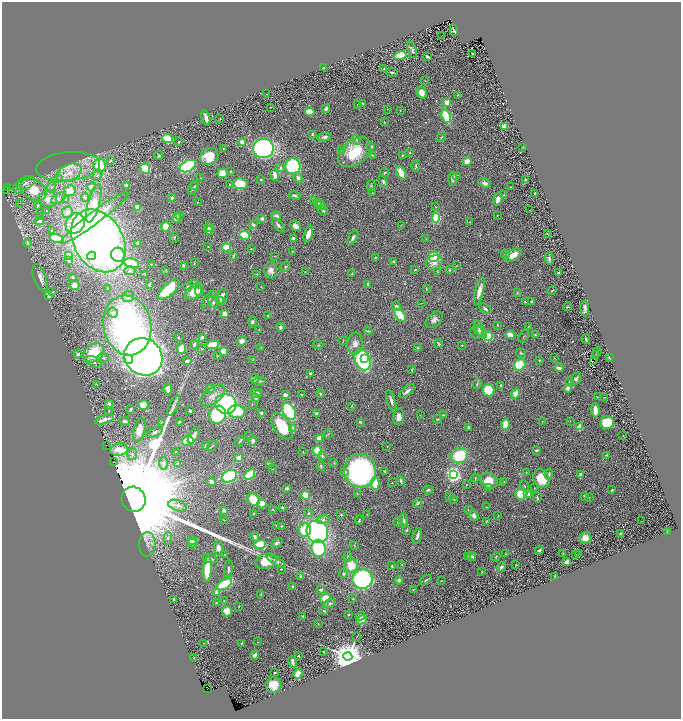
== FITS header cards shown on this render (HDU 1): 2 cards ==
NAXIS1  =                 1357
NAXIS2  =                 1433

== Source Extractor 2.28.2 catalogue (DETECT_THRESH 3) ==
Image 1357 x 1433 px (HDU 1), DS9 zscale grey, zoomed out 1/2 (1 PNG px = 2 x 2 image px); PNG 683 x 721 px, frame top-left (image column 1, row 1433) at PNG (2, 2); each listed source drawn as its Kron ellipse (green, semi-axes under 4 px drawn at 4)
Background 0.536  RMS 0.032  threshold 0.0963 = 3 sigma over >= 5 px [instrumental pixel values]
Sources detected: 519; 35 cannot appear on this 1/2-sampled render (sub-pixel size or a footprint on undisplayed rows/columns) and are neither listed nor drawn; the other 484 listed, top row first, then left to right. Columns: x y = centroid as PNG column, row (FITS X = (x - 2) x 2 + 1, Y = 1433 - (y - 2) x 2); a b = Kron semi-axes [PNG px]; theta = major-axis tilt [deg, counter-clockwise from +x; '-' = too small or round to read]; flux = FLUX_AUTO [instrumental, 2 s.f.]
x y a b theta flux
454 30 5 2 - 15
442 36 3 2 - 88
412 50 9 4 -68 16
472 53 3 2 - 80
400 56 6 4 11 200
427 56 4 2 - 13
323 68 3 2 - 4.4
384 69 2 2 - 6.5
392 72 6 3 -11 9.5
425 81 3 1 - 1.7
422 93 6 5 - 44
267 94 2 1 - 2.6
458 95 3 2 - 4.6
447 102 2 2 - 190
362 103 3 2 - 4.5
358 104 3 2 - 4.9
270 107 2 1 - 2.1
326 109 4 3 - 15
388 109 2 2 - 2.1
400 110 2 2 - 3.4
310 112 4 4 - 83
446 116 7 3 -68 260
206 118 8 2 -73 35
220 119 2 1 - 2.8
384 122 4 3 - 4.7
504 126 3 2 - 76
312 134 3 3 - 10
324 137 7 3 13 18
441 137 5 2 - 4.8
168 139 5 3 - 300
356 140 5 3 - 9.2
179 142 3 2 - 5.4
243 142 2 2 - 190
371 146 3 3 - 13
523 147 3 2 - 3.1
224 148 3 2 - 3.8
263 148 10 9 - 1100
341 150 2 2 - 2.8
354 152 18 12 39 230
410 152 3 2 - 2.8
372 155 4 2 - 3.8
402 155 2 2 - 4.7
159 156 4 4 - 6.9
209 157 9 8 - 110
111 160 4 4 - 8
467 161 5 4 - 36
100 166 7 6 - 200
188 166 9 5 28 550
293 166 8 7 - 510
416 166 6 3 -84 8.5
68 167 32 14 6 180
280 168 4 3 - 12
145 169 5 4 - 270
231 171 3 3 - 5
385 172 5 3 - 6.4
69 173 13 8 25 69
222 173 5 4 - 100
401 173 7 4 -64 83
97 175 6 3 52 10
275 175 5 3 - 46
456 175 3 3 - 6.4
59 178 3 2 - 4.2
201 178 2 2 - 5
298 178 6 4 -67 18
261 179 3 3 - 4.4
453 179 7 3 85 25
525 180 3 2 - 11
383 182 6 4 -68 11
25 183 10 6 28 28
485 183 6 4 -22 22
240 184 7 5 -10 140
229 185 2 1 - 3.3
371 185 5 4 - 8.3
127 186 4 3 - 28
194 186 4 2 - 4.4
7 187 2 1 - 5
51 187 5 4 - 12
91 187 4 4 - 53
511 187 2 1 - 2
193 188 7 3 69 10
18 189 5 4 - 10
6 190 2 1 - 300
34 190 14 10 -30 160
70 191 6 5 - 75
372 193 2 2 - 3.3
535 193 2 2 - 4.5
504 195 4 2 - 4.4
295 196 6 3 -15 13
85 197 4 4 - 10
58 198 8 4 30 24
172 198 2 2 - 16
48 199 9 7 -13 69
498 199 7 4 72 31
65 200 3 3 - 4.3
314 200 4 4 - 10
197 202 3 2 - 1.9
19 203 2 1 - 48
94 203 20 6 75 140
318 203 4 3 - 5.9
38 205 4 3 - 7.4
321 205 5 4 - 11
436 207 3 2 - 3.2
138 208 4 3 - 70
530 210 2 1 - 1.7
47 211 2 2 - 3.7
323 211 5 4 - 9.9
67 212 6 5 - 33
180 215 3 3 - 8.7
497 215 2 2 - 2.7
276 216 5 4 - 22
39 217 4 3 - 10
94 218 42 6 37 350
176 218 5 4 - 28
262 218 3 3 - 21
436 218 5 4 - 170
40 221 4 3 - 15
470 222 2 1 - 1.5
75 223 11 9 59 130
253 225 4 3 - 17
278 225 8 3 -51 18
401 225 3 2 - 2.4
166 226 5 4 - 81
295 226 6 4 -36 24
209 228 5 4 - 18
51 230 2 2 - 1.8
209 230 4 4 - 24
308 234 9 3 72 50
547 234 3 3 - 5.7
245 235 5 3 - 240
57 238 7 3 -16 220
174 238 5 2 - 5.8
293 238 3 2 - 19
353 238 8 3 60 16
426 239 3 2 - 3.3
98 241 33 24 -59 3600
27 243 4 4 - 9.4
138 243 4 2 - 9.1
208 246 2 1 - 2.4
226 247 4 3 - 190
251 249 3 2 - 3.1
293 251 2 2 - 2.7
505 254 4 3 - 6.9
118 255 7 6 - 310
513 255 9 5 32 68
68 256 3 3 - 49
91 256 4 3 - 100
233 256 4 3 - 9.9
275 256 3 2 - 2.5
376 257 3 2 - 5.9
434 257 5 5 - 230
549 259 6 3 -85 14
68 261 4 3 - 7.6
393 261 3 3 - 4.2
434 262 9 7 24 48
131 263 7 5 -11 210
194 263 3 3 - 3.9
151 264 2 2 - 4.2
183 265 3 3 - 7.5
285 266 5 3 - 7.3
456 266 3 1 - 1.9
166 270 3 2 - 3.5
271 270 8 6 89 35
415 270 3 2 - 4.9
450 270 3 2 - 4.7
130 271 5 4 - 14
305 271 2 2 - 2.1
437 272 3 2 - 5.3
558 273 3 3 - 5.7
257 274 3 2 - 2.7
352 274 3 2 - 4.3
145 275 4 2 - 10
73 277 3 3 - 8.3
40 278 14 6 -69 42
195 283 4 3 - 13
149 284 4 3 - 5.6
368 284 4 2 - 15
74 285 5 4 - 46
188 286 4 4 - 8.7
261 287 3 2 - 2.1
108 289 2 2 - 6.4
169 289 13 6 43 230
426 289 4 2 - 4.2
199 290 6 3 75 14
552 290 5 2 - 4.2
479 291 14 4 76 50
53 292 3 3 - 4.7
194 292 9 6 41 74
517 293 4 3 - 5.6
49 296 3 3 - 24
128 297 6 5 - 26
222 297 9 5 73 31
209 299 10 3 50 16
221 301 4 3 - 9.3
213 302 6 5 - 14
525 302 2 2 - 4.4
531 302 3 3 - 7.8
421 303 2 1 - 1.5
396 306 4 4 - 14
568 307 4 3 - 5.7
585 308 8 3 -90 23
485 309 7 3 -37 15
113 313 5 5 - 19
225 314 4 3 - 37
400 315 8 3 -48 270
268 316 2 2 - 6.6
434 320 10 6 41 30
252 322 4 3 - 13
127 325 30 24 -78 1600
498 325 4 2 - 4.6
529 326 3 2 - 3.8
280 327 4 4 - 12
259 329 2 2 - 2.8
479 330 6 4 -52 14
480 330 10 4 -61 23
368 331 4 2 - 9.3
477 332 6 6 - 11
510 335 5 4 - 34
535 335 4 3 - 5.7
488 336 5 4 - 370
524 336 7 1 58 4.9
202 337 4 3 - 9.2
178 338 3 2 - 5
586 339 4 2 - 10
343 340 3 3 - 3.3
242 341 5 4 - 36
355 344 11 7 84 40
438 344 4 2 - 12
194 345 4 3 - 13
212 345 7 3 8 130
318 345 5 2 - 4.7
462 345 3 2 - 3.5
261 347 4 3 - 6
417 347 3 3 - 8.1
202 348 3 2 - 3
182 349 5 3 - 160
223 351 4 4 - 69
597 352 5 2 - 8.7
94 353 11 8 36 210
521 353 5 3 - 6.3
78 354 4 4 - 13
596 355 3 2 - 3.5
217 356 3 2 - 3.5
143 357 20 18 -40 8500
609 357 3 2 - 7.1
103 358 6 4 -15 13
364 358 3 2 - 180
554 358 2 2 - 2.5
128 359 5 3 - 120
253 360 3 3 - 4.5
362 360 11 7 -68 810
539 360 3 2 - 3.5
187 361 4 3 - 26
93 362 9 5 -23 23
593 362 4 2 - 1.3
520 365 6 5 - 220
559 368 4 2 - 32
412 370 4 3 - 8.6
310 374 3 3 - 10
254 379 5 4 - 13
576 379 6 4 66 16
259 381 6 3 8 8.6
570 382 3 2 - 20
96 384 3 2 - 4
477 384 5 3 - 8.5
501 386 3 2 - 11
210 388 4 3 - 14
568 388 4 4 - 18
168 389 5 3 - 44
488 390 6 6 - 190
407 391 9 3 39 20
256 393 6 4 -20 20
258 393 4 3 - 9.3
320 393 4 3 - 7.4
301 394 3 3 - 3.6
515 394 5 4 - 63
285 395 3 3 - 32
213 396 14 7 36 51
597 397 2 1 - 3.3
605 397 4 2 - 3.3
256 398 4 3 - 12
391 400 10 3 -72 26
226 404 10 10 - 860
252 404 3 2 - 2.6
109 405 5 4 - 28
143 405 5 5 - 73
174 405 11 4 65 21
352 406 3 2 - 3.4
131 409 3 2 - 7.2
595 410 7 3 -86 66
109 411 3 2 - 2.6
190 411 2 2 - 7.7
237 411 8 6 -2 150
289 411 9 6 -59 600
261 413 3 2 - 8.3
317 413 2 2 - 72
218 415 9 8 - 340
420 415 2 2 - 1.9
443 415 3 3 - 7.5
399 417 8 5 87 38
104 419 10 2 16 37
437 419 4 3 - 5.4
125 421 5 3 - 14
542 421 2 1 - 1.7
570 421 3 2 - 2.7
161 422 4 2 - 4.3
179 422 3 2 - 7.5
360 422 4 3 - 6.2
607 422 7 6 - 160
505 425 5 3 - 150
282 426 15 8 -57 260
468 427 3 2 - 13
580 427 4 3 - 130
293 429 4 3 - 64
139 430 12 5 74 77
154 432 8 4 24 23
328 434 4 3 - 5.1
194 435 9 4 59 26
249 436 2 2 - 2.4
623 436 2 1 - 1.8
319 438 4 3 - 98
188 441 6 5 - 190
240 441 6 2 59 7.1
253 441 4 3 - 16
106 445 2 1 - 2.5
206 446 3 3 - 25
212 446 6 2 44 6.4
387 446 2 2 - 2.7
119 450 9 6 9 73
537 450 3 2 - 9.6
303 451 2 2 - 2.1
317 451 5 4 - 250
176 452 3 2 - 2
132 454 6 5 - 21
460 455 9 7 34 270
606 455 3 3 - 4.8
322 456 4 3 - 7.7
239 458 2 2 - 160
113 462 2 1 - 29
164 463 6 4 -80 16
334 463 3 2 - 4.1
177 464 4 2 - 6
269 464 2 2 - 25
321 466 5 3 - 8
273 469 2 2 - 2.1
360 471 16 16 - 1200
385 471 3 2 - 5
344 472 4 4 - 23
526 473 3 2 - 2.9
549 474 5 3 - 10
580 474 3 3 - 16
250 475 6 4 43 280
453 475 4 3 - 2500
230 476 8 5 30 480
475 478 4 3 - 5.2
541 479 9 7 -68 160
401 481 5 2 - 14
489 481 9 7 -43 110
211 482 4 3 - 28
500 482 3 2 - 3.4
504 482 3 2 - 3.1
392 483 2 2 - 3.3
375 484 6 4 -90 150
466 485 2 2 - 5.3
524 486 6 2 -63 5.8
489 487 4 3 - 7.5
287 488 3 3 - 17
535 488 3 2 - 3.9
428 490 5 3 - 10
612 490 3 2 - 6.3
357 493 3 2 - 3.6
521 494 6 6 - 180
528 494 3 3 - 29
306 495 4 4 - 87
449 496 4 3 - 4.3
585 496 3 2 - 6.4
537 497 5 2 - 7.8
589 497 2 2 - 2.2
134 499 12 11 - 400000
253 500 7 5 -43 140
454 500 3 2 - 3.7
418 503 5 3 - 8.8
262 504 4 4 - 97
178 506 9 5 -17 29
282 507 2 2 - 8.7
487 507 3 2 - 2.6
273 509 4 3 - 5.2
224 510 4 3 - 19
468 510 3 2 - 3.1
309 513 3 3 - 6.5
254 514 3 2 - 3.6
367 514 2 2 - 2.8
341 515 3 3 - 6.3
474 515 5 4 - 24
498 515 2 2 - 2.6
224 520 2 1 - 2.8
323 520 7 4 12 16
359 520 5 2 - 7.2
403 520 6 4 -82 15
486 521 3 2 - 3.7
641 521 2 1 - 27
398 522 4 3 - 6.3
277 525 2 2 - 4
282 526 3 2 - 3.8
305 530 7 6 - 180
406 530 3 2 - 6.9
667 531 3 1 - 1.8
317 532 11 10 - 1100
621 533 3 2 - 9.1
417 536 8 3 74 20
255 537 5 3 - 18
168 538 6 4 85 14
585 538 6 5 - 72
192 540 5 3 - 29
192 543 5 3 - 16
277 543 6 4 32 14
147 544 12 8 89 40
260 544 6 4 2 230
354 545 4 2 - 3.3
218 548 7 4 -86 28
319 548 8 7 - 430
539 550 4 2 - 13
563 553 4 1 - 2.5
579 553 3 3 - 6.3
225 554 3 2 - 3.5
505 554 3 3 - 3.9
576 554 2 1 - 2
468 556 2 1 - 3.7
471 556 5 3 - 15
348 557 4 3 - 5.9
496 557 5 2 - 5.4
210 559 8 3 -17 19
276 560 11 4 -34 21
266 561 10 7 14 120
567 562 2 2 - 92
351 565 7 6 - 120
402 565 3 3 - 4.6
516 565 3 2 - 3.7
392 566 3 2 - 5.9
501 567 5 3 - 16
207 569 13 4 85 140
228 569 9 3 84 17
281 569 2 2 - 5.1
482 572 3 2 - 2.7
344 574 4 4 - 9.9
300 577 3 3 - 4.2
555 577 3 1 - 3.1
362 579 10 9 - 740
399 580 4 4 - 15
426 580 6 3 39 11
441 581 3 2 - 3
224 584 8 4 30 300
293 587 2 2 - 17
413 589 2 1 - 2.6
321 590 3 2 - 8.8
216 593 2 2 - 28
261 594 3 2 - 3.4
325 598 6 4 31 87
174 599 3 2 - 9.2
353 599 3 3 - 4.7
224 601 2 2 - 3.7
216 603 2 2 - 2.6
330 603 6 3 27 9.4
239 606 3 2 - 3
227 611 5 5 - 97
324 611 4 2 - 4.8
348 615 2 2 - 4.3
303 616 3 2 - 6.6
360 616 4 3 - 51
361 620 5 3 - 79
318 624 3 2 - 3.1
357 637 3 2 - 3
258 642 2 2 - 2.4
203 643 2 2 - 1.9
241 643 3 2 - 4
324 652 3 3 - 5.6
255 655 4 3 - 37
298 656 2 2 - 9
194 657 2 1 - 1.7
348 657 4 4 - 17000
292 662 6 3 -73 22
275 673 2 2 - 6.9
298 674 5 4 - 68
273 685 8 7 - 93
207 689 2 1 - 41
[35 sub-pixel or undisplayed-footprint detections neither listed nor drawn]